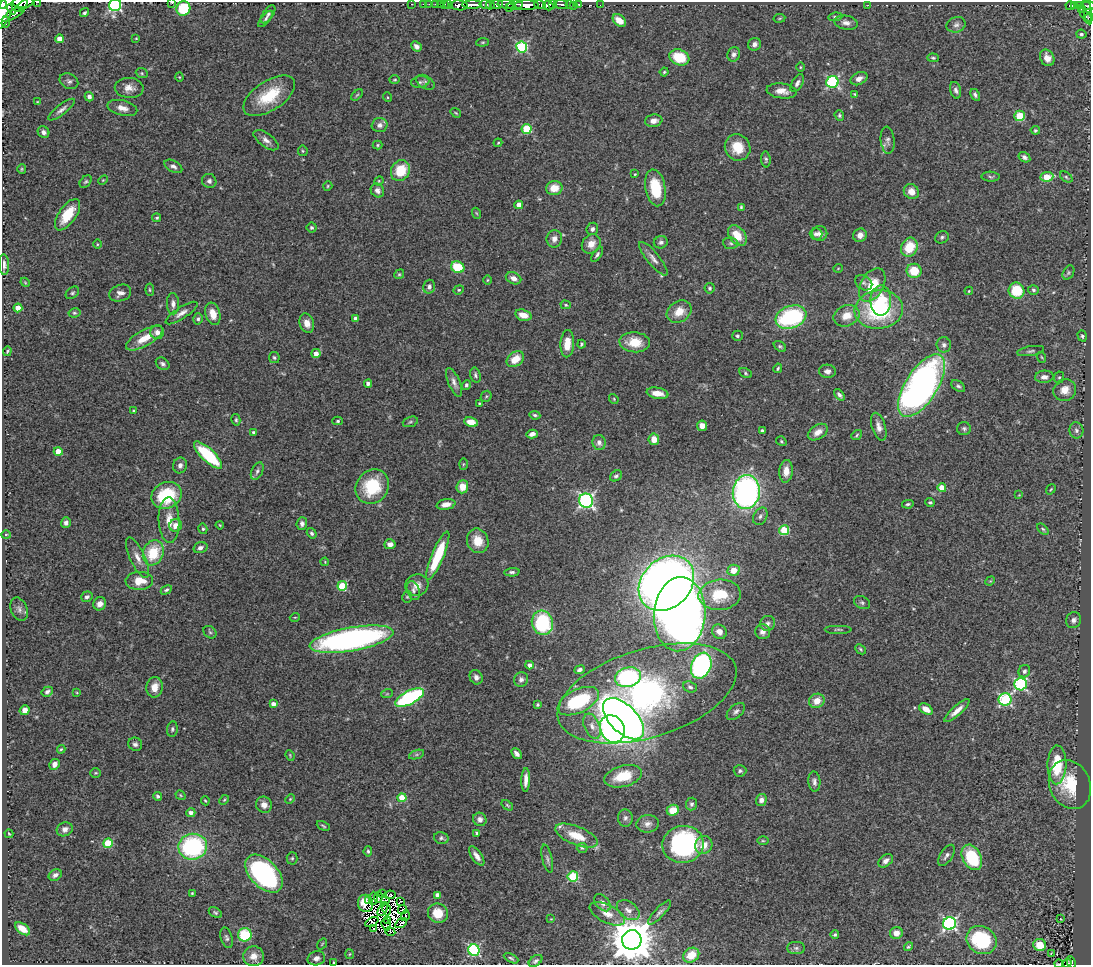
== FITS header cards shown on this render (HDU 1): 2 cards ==
NAXIS1  =                 1089
NAXIS2  =                  963

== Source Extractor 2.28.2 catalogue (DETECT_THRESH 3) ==
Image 1089 x 963 px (HDU 1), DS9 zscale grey, 1 PNG px = 1 image px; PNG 1093 x 967 px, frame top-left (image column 1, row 963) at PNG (2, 2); each listed source drawn as its Kron ellipse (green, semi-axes under 4 px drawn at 4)
Background 0.617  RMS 0.031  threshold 0.0944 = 3 sigma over >= 5 px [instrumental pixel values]
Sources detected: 428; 12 with non-positive FLUX_AUTO (blend fragments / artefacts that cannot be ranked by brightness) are neither listed nor drawn; the other 416 listed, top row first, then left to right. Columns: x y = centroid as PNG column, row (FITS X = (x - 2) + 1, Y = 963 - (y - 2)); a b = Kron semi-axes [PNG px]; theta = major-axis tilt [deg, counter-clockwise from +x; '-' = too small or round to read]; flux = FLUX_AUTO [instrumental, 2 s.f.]
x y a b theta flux
38 2 2 2 - 16
172 3 3 2 - 8
3 4 5 2 - 280
19 4 8 7 - 500
25 4 9 4 29 320
411 4 2 2 - 6.8
423 4 3 2 - 3
429 4 3 2 - 3.6
436 4 3 2 - 20
440 4 2 2 - 8.9
445 4 3 2 - 3
448 4 3 2 - 3.2
497 4 6 4 6 210
506 4 8 3 -6 130
540 4 6 3 -13 72
553 4 4 3 - 130
561 4 7 3 -2 110
569 4 3 3 - 81
579 4 3 3 - 30
115 5 6 6 - 350
459 5 9 5 -6 340
472 5 10 3 -1 440
486 5 6 4 -13 70
490 5 4 3 - 94
515 5 8 4 9 240
526 5 12 5 1 870
600 5 2 2 - 3.6
868 5 3 3 - 2.5
1074 5 4 2 - 51
1080 5 3 3 - 37
548 6 5 4 - 340
574 6 3 2 - 33
1070 6 4 3 - 46
1088 6 7 3 4 180
509 7 3 2 - 60
183 8 7 7 - 97
12 9 6 4 -62 240
1081 9 3 2 - 37
4 11 18 7 70 1400
1088 12 13 3 -81 87
84 13 5 3 - 3.6
13 14 13 3 29 260
268 14 10 5 54 5.3
1086 15 8 3 -53 93
835 17 7 4 7 4.2
1089 17 4 3 - 68
779 18 6 3 9 2.1
266 19 10 4 51 4.7
619 21 7 5 -40 20
6 22 6 3 87 29
846 23 12 7 -9 11
956 25 10 7 15 8
1081 34 5 4 - 5.9
136 38 3 3 - 1.7
59 39 4 4 - 21
483 42 6 4 6 2.9
755 44 6 6 - 8.6
416 46 6 4 -41 8.9
522 47 5 5 - 220
734 54 7 6 - 6.7
679 57 10 7 -20 74
933 58 6 3 -2 3.2
1047 58 8 6 -62 16
800 67 5 3 - 1.9
664 72 4 4 - 2.5
142 73 6 4 -23 3.1
179 77 4 4 - 1.9
859 79 9 6 27 12
395 80 5 4 - 2.4
69 81 10 7 -26 7.8
420 82 9 5 8 5.5
425 82 10 6 -33 5.7
832 82 6 6 - 270
797 83 10 5 58 7.3
129 88 14 10 -4 18
956 90 8 5 -73 6.5
782 91 15 7 -7 18
854 94 4 3 - 1.9
357 95 7 4 44 2.9
975 95 6 4 -60 5.2
269 96 29 14 33 86
89 97 5 4 - 9.3
387 97 5 3 - 2.1
37 102 4 3 - 1.9
122 108 15 7 -14 18
62 110 16 5 38 9.9
456 113 5 3 - 2.2
839 115 5 4 - 3.7
1019 116 5 5 - 88
654 121 9 6 9 12
380 125 8 7 - 9.4
526 129 5 5 - 120
1035 130 5 4 - 3.2
43 132 6 5 - 7.6
266 140 14 7 -36 12
888 140 13 7 -84 8.9
498 143 4 3 - 2.2
377 145 5 4 - 2.7
738 147 13 12 - 44
303 151 5 5 - 2.7
1024 157 6 4 -32 6.5
766 159 8 4 -85 3.9
173 166 10 5 -28 7.7
22 169 5 4 - 2.6
400 171 11 9 60 65
635 174 3 2 - 1.9
991 177 9 5 -2 4
1047 177 6 4 6 65
1066 177 7 4 -37 3.5
103 180 5 3 - 2.2
209 181 7 7 - 7.1
379 181 5 4 - 2.2
86 182 7 5 48 3.9
328 186 5 4 - 2.4
554 188 8 7 - 28
655 188 18 10 -79 78
377 190 7 6 - 9.5
911 192 8 7 - 22
519 205 4 4 - 27
741 207 4 3 - 2.8
476 213 5 3 - 2.2
67 215 18 8 55 57
157 218 4 4 - 3.1
312 228 5 5 - 4.8
592 229 6 5 - 5.7
820 233 7 7 - 11
816 234 6 6 - 6.6
860 235 7 6 - 14
737 236 11 7 -52 37
942 237 7 6 - 4.8
554 239 8 8 - 13
661 242 7 6 - 6.3
731 243 8 5 -5 4.5
97 244 5 3 - 2.1
591 244 10 8 48 22
909 247 10 8 64 59
597 254 8 4 57 4.8
653 259 21 6 -50 13
4 265 10 5 -88 10
458 267 7 5 -25 73
838 268 5 3 - 1.5
914 271 7 7 - 49
1068 273 7 5 60 4.1
399 274 5 4 - 3.2
513 278 8 5 -24 13
487 280 5 3 - 2.2
25 282 5 3 - 2
864 283 9 6 -34 6.1
872 285 18 11 61 57
429 287 7 6 - 6.8
710 288 5 5 - 4.1
150 290 6 4 -84 2.7
459 290 5 4 - 3
1033 290 5 5 - 3.9
969 291 4 3 - 2.1
1016 291 8 7 - 72
72 293 7 5 39 4.1
120 293 11 8 18 12
881 300 15 10 89 53
173 304 10 6 -88 10
566 305 5 4 - 2.8
18 308 4 4 - 33
879 310 24 19 7 230
679 312 13 10 32 31
74 313 6 4 11 3.5
181 313 18 6 33 13
213 314 11 7 -72 26
523 315 8 5 -16 23
846 316 13 10 22 31
791 317 16 11 20 240
198 319 5 4 - 4.2
356 319 4 4 - 12
307 323 10 7 -73 19
157 332 7 7 - 12
737 336 5 5 - 4.1
1082 336 5 4 - 3.7
144 338 20 8 29 41
635 342 15 10 -4 45
567 344 13 7 87 31
581 344 4 3 - 2.8
944 345 7 7 - 6.7
780 346 7 4 -36 3.8
7 351 5 3 - 2.6
1031 351 14 5 9 6
316 353 4 4 - 13
1041 357 5 3 - 2
274 358 5 5 - 3.8
515 359 10 7 36 35
163 364 7 5 -38 6.5
778 368 5 4 - 3
827 371 8 6 -4 10
746 373 6 4 -30 3.4
475 375 7 5 -75 5.1
1044 377 9 6 4 12
1059 377 6 5 - 3.3
454 382 15 6 -67 11
368 384 4 4 - 9.2
466 385 5 4 - 4.5
922 386 36 16 58 1100
958 386 7 5 -38 4.9
1065 390 12 10 35 23
657 393 11 5 -10 23
839 395 7 4 -50 5.6
486 396 6 5 - 3.3
614 399 5 4 - 2.5
479 403 3 3 - 1.7
133 411 4 3 - 3.2
535 415 5 4 - 4.1
236 420 6 4 -77 3.4
338 421 5 4 - 3.1
410 422 8 5 19 3.8
471 422 7 5 -11 28
702 426 5 5 - 16
879 427 14 7 -73 14
964 429 7 6 - 5.2
1076 430 8 7 - 7.2
762 431 4 3 - 6.3
253 432 3 3 - 4.7
818 432 11 7 32 16
532 434 6 4 13 8.9
857 435 6 4 39 2.8
654 439 5 5 - 20
781 441 5 4 - 2.9
599 442 7 6 - 11
58 452 4 4 - 29
208 455 18 6 -44 170
463 464 6 4 88 2.7
180 465 8 7 - 9.3
257 471 9 5 65 5.9
786 471 11 6 85 20
616 476 6 5 - 5.2
372 487 18 16 50 110
462 487 6 6 - 27
942 488 4 4 - 38
1051 489 5 3 - 2.1
746 492 17 13 84 690
167 495 15 13 23 120
1019 495 3 3 - 1.5
586 501 7 7 - 530
930 502 5 4 - 3.2
446 504 9 5 10 16
908 504 5 3 - 3.6
760 516 9 6 62 6.4
169 520 23 10 -88 33
66 523 5 5 - 8.3
302 523 6 5 - 7.1
220 525 4 3 - 1.9
176 526 6 6 - 20
203 529 5 4 - 3.8
1043 529 7 4 -45 3.2
784 530 5 5 - 120
312 533 5 4 - 4.6
6 535 5 4 - 2.8
478 541 12 10 -69 37
390 544 5 5 - 11
200 548 7 5 17 7.3
153 553 13 10 71 83
438 556 26 6 67 100
137 557 22 7 -65 20
325 562 4 3 - 1.7
734 570 6 5 - 24
512 572 8 4 3 5
139 581 14 9 2 33
990 581 5 4 - 2.4
666 583 31 24 45 2100
417 585 12 10 26 16
342 586 5 5 - 100
166 590 6 3 28 4
413 590 10 6 -69 7.6
720 595 21 15 4 72
87 597 6 5 - 5.5
407 597 5 5 - 2.8
862 603 8 6 -27 5.7
100 604 7 6 - 13
19 609 12 8 -66 8.7
680 614 37 26 86 2300
295 617 5 3 - 1.7
1074 620 8 7 - 8.2
542 623 12 10 -74 160
768 623 8 7 - 6.6
838 629 14 3 0 4
210 632 7 5 -43 4.3
719 632 8 6 -43 13
763 632 7 7 - 9.8
352 639 42 11 10 680
860 649 6 4 -42 3.2
529 665 4 4 - 8.6
701 666 13 9 67 450
579 670 5 4 - 5.7
1024 671 6 5 - 7.4
476 677 7 6 - 9
628 677 13 9 14 270
521 679 7 7 - 7.6
1021 684 6 6 - 290
155 687 10 8 78 22
690 687 7 5 -19 5.4
47 692 6 4 30 6
77 693 4 2 - 1.7
647 693 92 44 17 700
387 694 6 3 18 2.6
409 698 16 6 27 270
1005 699 6 6 - 260
578 701 22 11 26 160
817 701 8 7 - 25
273 704 4 4 - 11
538 704 3 3 - 3.4
926 709 7 5 -32 18
25 710 5 4 - 14
736 711 11 6 41 7.4
957 711 16 5 42 18
624 719 25 14 -45 1700
592 726 13 7 -67 15
172 729 7 5 81 4.5
612 729 14 11 -62 770
135 744 7 6 - 7.6
61 749 4 3 - 2.5
417 754 8 4 19 4.2
517 754 6 4 -50 9.5
290 755 5 3 - 2.2
55 764 5 5 - 11
1057 765 19 9 88 77
740 771 6 6 - 4.8
96 773 5 5 - 2.8
623 776 19 10 15 62
526 780 12 4 88 14
814 782 10 6 -86 8.4
1070 785 25 20 -66 92
180 795 5 4 - 2.3
158 796 4 4 - 4.4
402 798 4 4 - 66
290 799 5 3 - 2.2
224 800 6 3 45 2.6
761 800 6 5 - 10
205 801 4 3 - 2.3
692 804 6 5 - 4.9
264 805 8 8 - 13
507 805 6 4 -37 2.7
673 810 6 5 - 38
191 813 4 4 - 9.1
625 818 9 7 86 7.1
480 819 7 6 - 8.9
648 824 11 9 7 13
323 826 7 3 -26 3.2
65 829 8 6 25 10
477 833 4 3 - 6.1
9 834 4 2 - 2
576 836 22 9 -22 52
441 838 7 5 -17 4.8
763 841 6 4 -1 2.7
108 843 5 5 - 91
683 844 21 18 9 380
704 845 9 8 - 23
193 847 14 13 - 280
582 848 5 5 - 3.2
368 851 5 4 - 3.6
946 855 12 6 56 8.8
477 856 11 5 -55 13
972 857 13 9 -63 130
292 858 6 5 - 3.6
547 859 14 5 -77 6.6
886 861 8 5 38 9.6
264 874 23 13 -46 370
55 875 7 5 34 8.1
573 876 5 5 - 150
192 893 3 3 - 2.1
382 894 3 2 - 3.6
390 895 6 4 7 11
438 895 4 4 - 15
378 897 5 2 - 4.7
373 898 6 3 88 5.1
369 901 3 2 - 1.9
385 901 4 3 - 1.2
401 901 3 2 - 2.8
365 903 8 7 - 19
602 903 10 6 -48 12
383 909 8 3 63 0.6
387 909 6 4 -78 2
402 910 5 2 - 2.2
628 910 13 8 -36 14
659 912 16 5 46 7.5
215 913 7 4 -30 3.7
438 913 10 9 - 45
607 914 19 9 -26 23
405 916 5 2 - 5.3
551 919 4 4 - 2.1
1061 919 2 2 - 1.3
388 920 4 2 - 5.5
372 922 7 4 28 1.1
401 923 6 4 32 4.7
950 923 6 6 - 460
386 924 6 2 -63 2.1
373 928 3 2 - 2.6
22 929 9 5 -36 23
390 932 5 3 - 2
896 933 6 6 - 17
245 935 7 6 - 100
835 935 4 4 - 3.5
227 938 10 6 -73 6.3
632 940 10 9 - 9200
981 940 15 13 -31 140
322 944 6 3 53 1.9
1040 945 6 6 - 37
908 947 5 3 - 2.9
796 948 9 6 0 5.6
474 950 6 5 - 280
350 954 5 3 - 2
1051 954 4 3 - 3.1
691 955 8 7 - 40
254 956 10 10 - 22
316 958 9 7 14 10
511 958 8 4 -27 4.3
536 961 7 5 36 5.9
1071 962 6 3 -64 40
333 963 3 3 - 2.5
1067 963 5 3 - 38
1059 964 4 2 - 1.7
At the frame edge (FLAGS 8, measured only in part): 15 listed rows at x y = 38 2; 172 3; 3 4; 19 4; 25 4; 115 5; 1088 6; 4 11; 1089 17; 4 265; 632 940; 1071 962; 333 963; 1067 963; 1059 964
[12 non-positive-flux detections neither listed nor drawn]